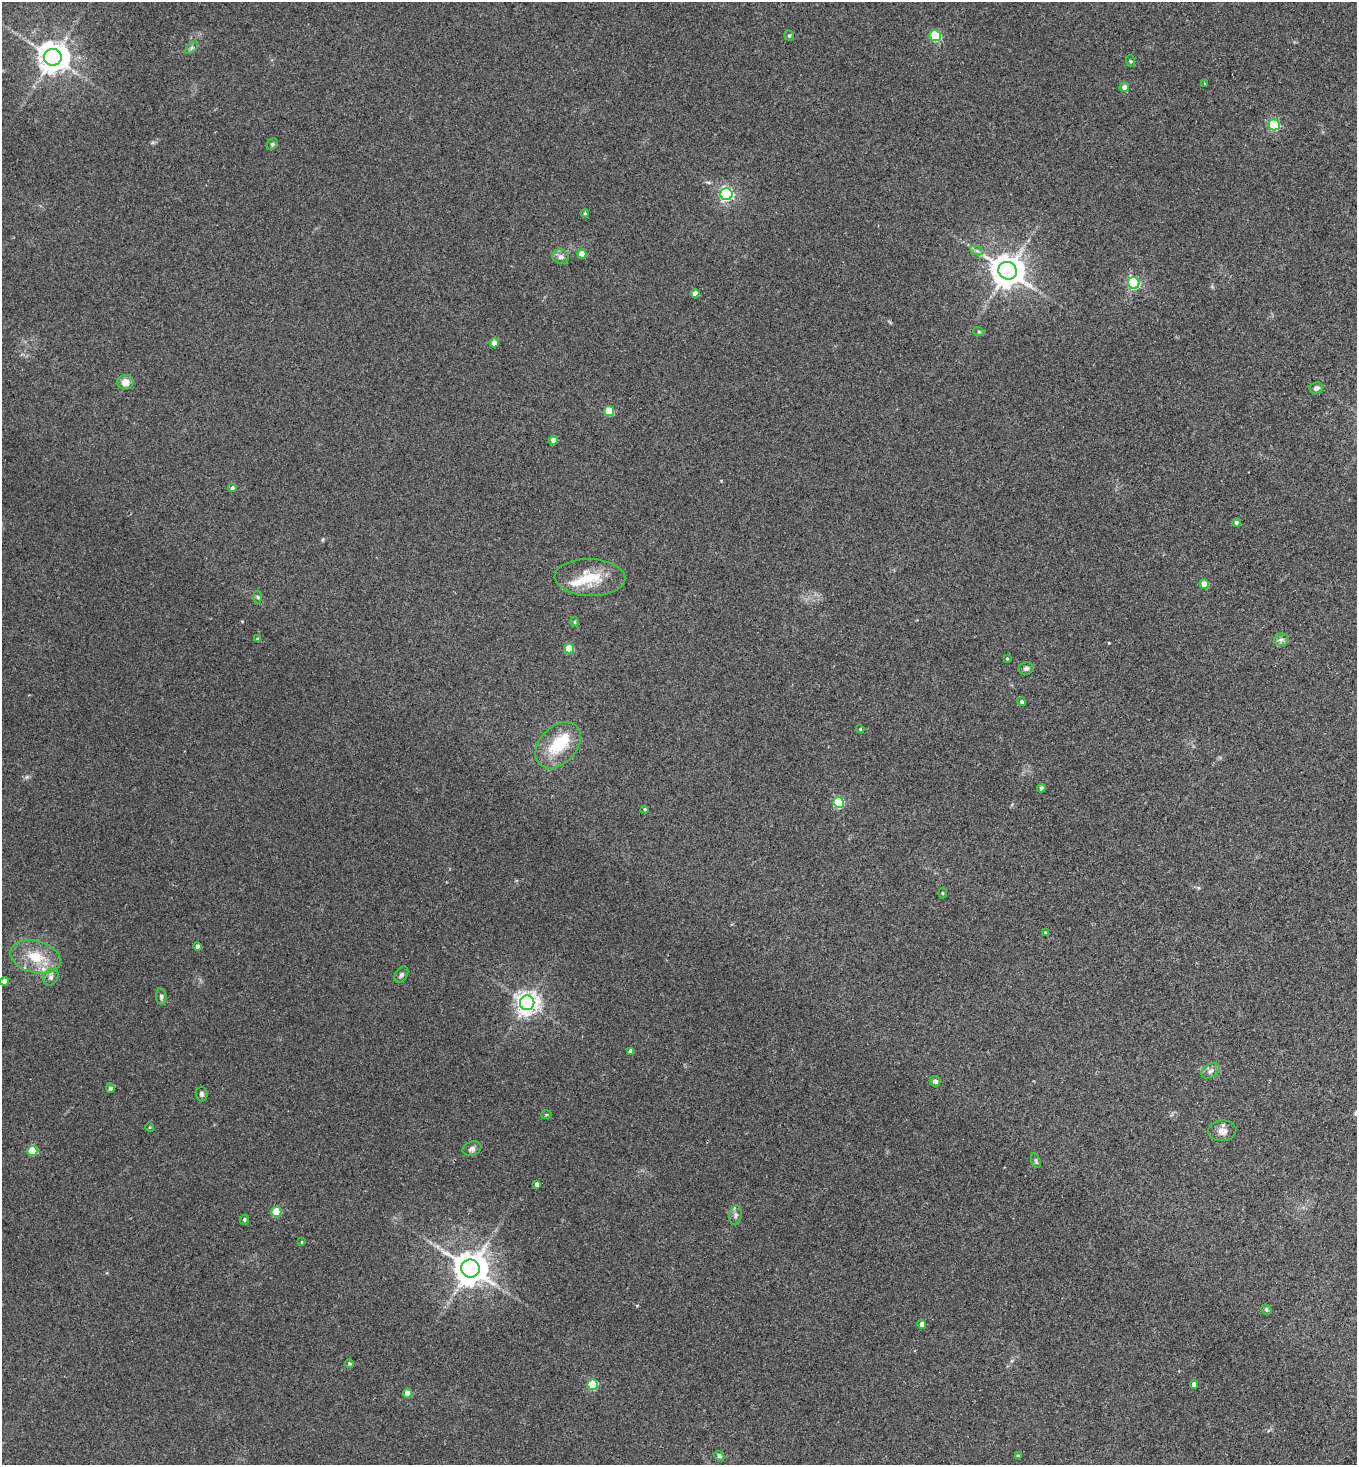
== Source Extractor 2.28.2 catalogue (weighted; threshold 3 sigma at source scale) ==
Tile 6 of 4 x 4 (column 2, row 2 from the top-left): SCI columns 1557-2911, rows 2962-4424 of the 5962 x 5923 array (HDU 1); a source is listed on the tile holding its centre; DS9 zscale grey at full resolution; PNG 1359 x 1467 px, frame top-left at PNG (2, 2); each listed source drawn as its Kron ellipse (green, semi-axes under 4 px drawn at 4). Shown black and unused: <1% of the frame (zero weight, under 2 of 3 exposures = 3% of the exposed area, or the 3 px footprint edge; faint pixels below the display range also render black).
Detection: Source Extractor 2.28.2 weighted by HDU 2 'WHT'; one run over the whole footprint, this tile lists its part. Background 0.0747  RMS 0.0096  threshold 0.0432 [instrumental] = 3 sigma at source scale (4.5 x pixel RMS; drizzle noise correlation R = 1.50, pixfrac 1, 0.05/0.05 arcsec/px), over >= 5 px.
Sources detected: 77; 1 inside a brighter object's white glare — neither listed nor drawn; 2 inside a brighter listed object's ellipse — not listed separately; the other 74 listed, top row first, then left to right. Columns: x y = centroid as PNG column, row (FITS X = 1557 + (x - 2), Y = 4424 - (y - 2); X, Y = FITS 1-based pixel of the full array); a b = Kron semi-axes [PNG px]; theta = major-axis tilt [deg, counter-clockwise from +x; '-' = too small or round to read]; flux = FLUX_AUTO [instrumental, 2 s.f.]
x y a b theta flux
789 36 5 4 - 1.3
935 36 6 5 - 48
192 48 7 4 45 1.9
53 57 9 8 - 1500
1130 61 6 4 -71 1
1205 83 4 3 - 0.95
1124 87 5 4 - 4.6
1274 125 5 5 - 92
272 144 6 5 - 1.6
726 194 6 6 - 200
585 213 4 3 - 1.1
977 251 7 4 -19 2
582 254 4 4 - 8.7
561 257 8 7 - 3.9
1008 271 9 8 - 1700
1134 283 6 5 - 130
695 293 4 4 - 6.6
979 332 5 3 - 1.1
494 343 4 4 - 8.3
126 382 8 7 - 8
1316 388 7 5 22 3.8
609 411 5 5 - 29
553 440 4 4 - 6.8
232 488 4 4 - 2.3
1236 522 4 4 - 2
590 578 35 18 -2 30
1204 584 5 4 - 10
258 597 6 4 -87 1.3
574 622 5 3 - 0.99
257 639 4 4 - 0.94
1281 640 7 6 - 2.7
569 649 5 5 - 23
1007 659 3 3 - 0.83
1026 668 7 6 - 2.3
1021 702 4 4 - 2.2
860 729 4 4 - 0.96
558 745 27 18 47 34
1041 788 4 4 - 2.9
839 802 5 5 - 61
645 809 3 3 - 1.1
942 893 5 3 - 0.84
1045 932 3 3 - 0.82
198 946 4 4 - 3.1
36 957 26 16 -15 27
401 975 9 6 58 2.4
51 977 9 7 59 3.2
4 981 4 4 - 7.1
161 997 8 5 -85 2
527 1003 7 7 - 670
631 1051 4 4 - 4.2
1210 1071 10 6 31 3.2
935 1081 5 5 - 3
110 1088 4 4 - 2.4
202 1094 7 6 - 2.2
546 1115 5 3 - 0.88
149 1127 5 3 - 0.84
1222 1131 14 10 6 6.3
472 1149 10 6 22 3.4
32 1151 5 5 - 32
1036 1161 8 4 -71 1.5
537 1184 4 4 - 3.2
276 1212 5 5 - 29
736 1215 10 6 78 2.9
244 1220 5 3 - 1.2
302 1242 4 3 - 0.84
470 1268 9 9 - 1900
1266 1309 5 4 - 1.8
922 1324 4 4 - 4.9
349 1363 5 4 - 1.3
1194 1384 4 4 - 4.2
593 1385 5 5 - 43
408 1393 4 4 - 10
719 1456 5 4 - 2.8
1018 1456 4 3 - 2